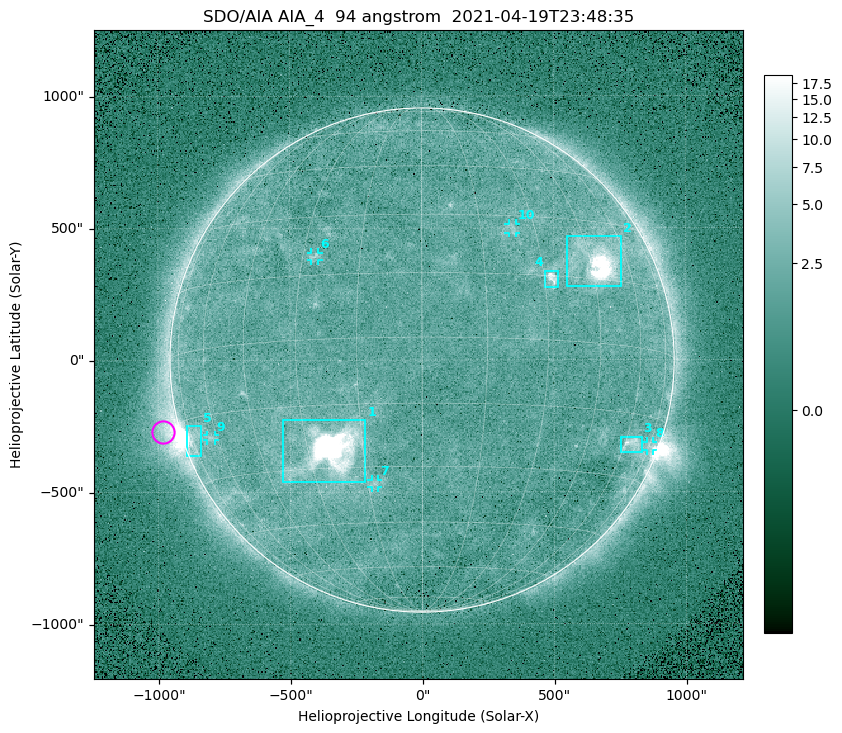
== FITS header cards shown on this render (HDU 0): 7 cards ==
TELESCOP= 'SDO/AIA '
INSTRUME= 'AIA_4   '
WAVELNTH=                   94
WAVEUNIT= 'angstrom'
DATE-OBS= '2021-04-19T23:48:35.12'
CTYPE1  = 'HPLN-TAN'
CTYPE2  = 'HPLT-TAN'

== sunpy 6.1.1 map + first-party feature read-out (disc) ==
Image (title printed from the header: SDO/AIA AIA_4  94 angstrom  2021-04-19T23:48:35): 512 x 512 px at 4.8 arcsec/px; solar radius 955 arcsec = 199 px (full disc in frame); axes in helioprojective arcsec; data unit not stated in the header (colour bar unlabelled)
Orientation: roll -0.138 deg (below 1 deg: not rotated)
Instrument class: DISC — disc imager (sunpy class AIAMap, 94 A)
Bright regions (active regions / flare kernels): reference = the median radial profile (limb darkening/brightening removed); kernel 5 px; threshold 5 sigma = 2.62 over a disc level ~1.82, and >= 1.15x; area >= 9 px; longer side >= 5 px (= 24 arcsec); searched inside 0.97 R_sun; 10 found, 10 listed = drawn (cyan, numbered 1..; 5 of them under ~33 arcsec drawn as corner ticks so the feature stays visible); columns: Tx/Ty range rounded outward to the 10 arcsec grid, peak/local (2 s.f.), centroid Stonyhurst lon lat
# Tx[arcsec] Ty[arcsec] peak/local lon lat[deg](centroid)
1 -530..-210 -460..-220 2044 -24 -26
2 550..760 280..470 36 +47 +19
3 750..830 -350..-290 4.5 +64 -22
4 460..520 270..340 6.8 +32 +14
5 -900..-840 -360..-250 6.4 -73 -20
6 -420..-390 380..410 3 -27 +20
7 -190..-170 -480..-450 3 -13 -34
8 850..880 -350..-310 3 +75 -21
9 -820..-780 -300..-280 2.8 -63 -20
10 330..360 480..520 2.7 +24 +27
Off-limb structures (1.02-1.3 R_sun): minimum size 50 px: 7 found; the strongest spans PA ~90..120 deg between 1.02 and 1.21 R_sun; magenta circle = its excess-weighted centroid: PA ~105 deg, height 1.07 R_sun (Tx ~-980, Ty ~-270 arcsec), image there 4.8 x the reference